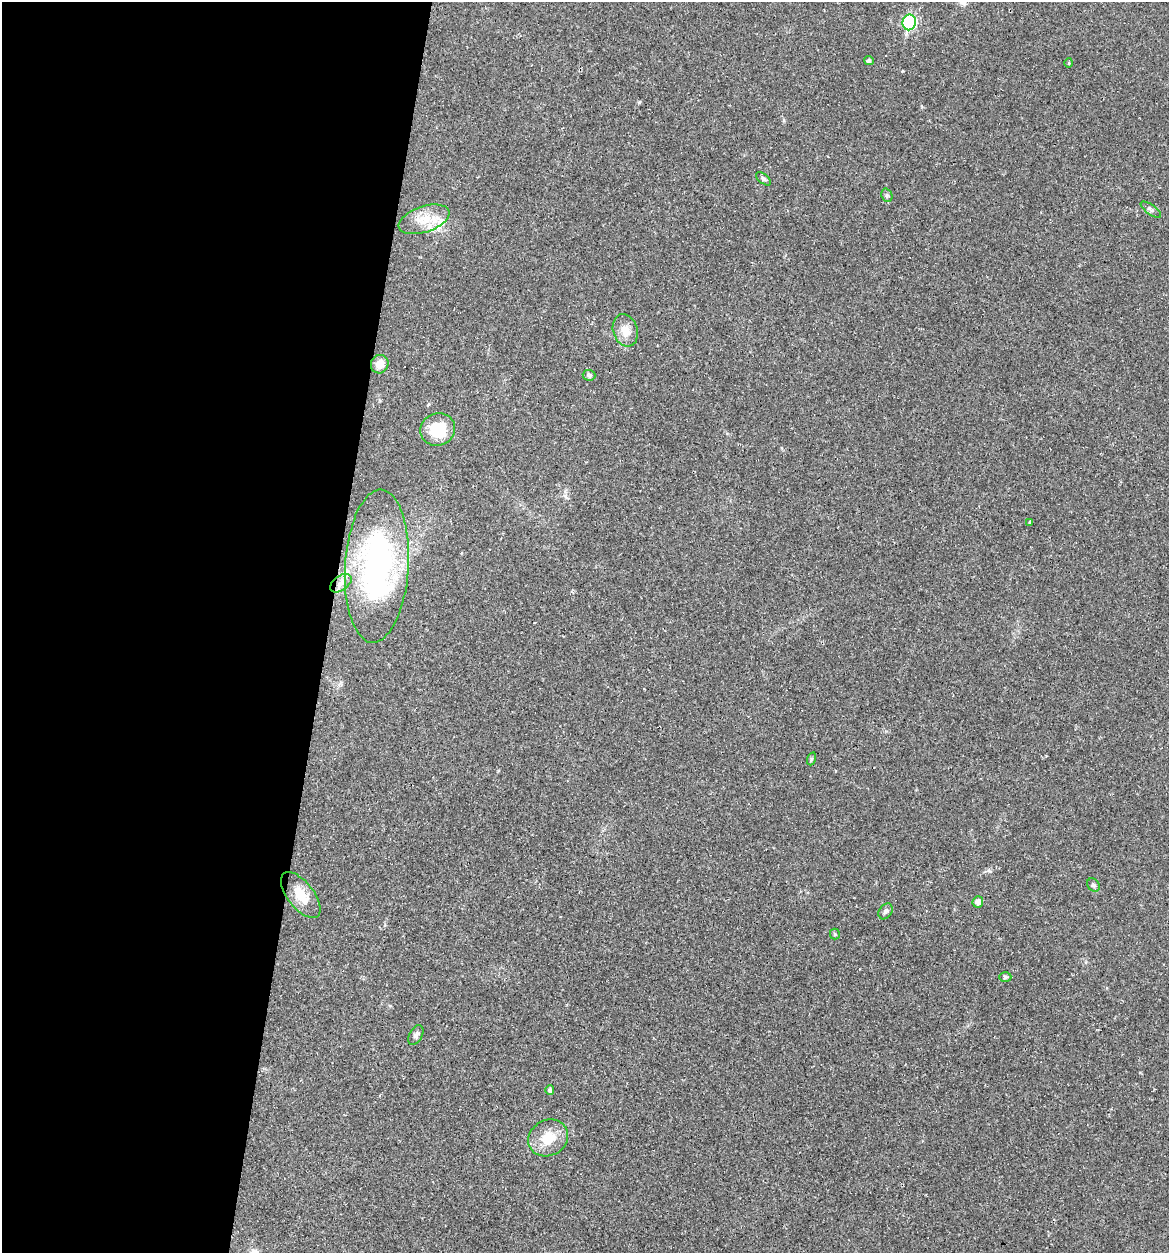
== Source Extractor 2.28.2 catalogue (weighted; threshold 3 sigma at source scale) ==
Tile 5 of 4 x 4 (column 1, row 2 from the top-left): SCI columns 277-1443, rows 2576-3826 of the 5079 x 5086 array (HDU 1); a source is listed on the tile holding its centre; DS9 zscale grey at full resolution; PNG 1171 x 1255 px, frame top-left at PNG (2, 2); each listed source drawn as its Kron ellipse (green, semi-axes under 4 px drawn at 4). Shown black and unused: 28% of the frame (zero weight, under 2 of 3 exposures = <1% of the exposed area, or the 3 px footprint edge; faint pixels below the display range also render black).
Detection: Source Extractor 2.28.2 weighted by HDU 2 'WHT'; one run over the whole footprint, this tile lists its part. Background 0.0227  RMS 0.0044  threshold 0.0197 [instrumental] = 3 sigma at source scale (4.5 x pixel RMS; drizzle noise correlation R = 1.50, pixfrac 1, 0.05/0.05 arcsec/px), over >= 5 px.
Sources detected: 29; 3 cosmic-ray / hot-pixel residue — neither listed nor drawn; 2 inside a brighter listed object's ellipse — not listed separately; the other 24 listed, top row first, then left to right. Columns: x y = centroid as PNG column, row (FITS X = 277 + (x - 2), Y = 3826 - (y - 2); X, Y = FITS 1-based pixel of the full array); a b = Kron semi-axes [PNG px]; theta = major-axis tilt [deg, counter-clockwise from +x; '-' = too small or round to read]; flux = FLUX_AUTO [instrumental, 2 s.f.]
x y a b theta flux
909 22 8 6 78 47
869 61 5 4 - 1.3
1069 63 5 3 - 0.36
764 179 9 4 -38 0.88
887 195 7 5 -70 0.82
1151 210 12 5 -35 1.2
424 219 26 13 19 8.8
625 330 16 12 -71 5.1
380 364 9 8 - 4.3
589 375 6 5 - 0.78
438 429 17 16 - 15
1030 523 3 3 - 1
377 566 76 32 86 95
341 583 12 7 35 2.7
811 759 6 4 72 0.62
1093 885 7 5 -52 0.96
301 895 27 13 -52 8.2
978 902 5 5 - 2.6
885 911 8 6 57 1.2
835 934 5 5 - 0.53
1005 977 6 5 - 0.73
416 1035 11 6 61 1.3
550 1090 4 4 - 1.3
548 1138 20 18 29 10
Unlisted compact peaks at least as high as the median listed source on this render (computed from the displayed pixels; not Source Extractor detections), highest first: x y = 639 102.